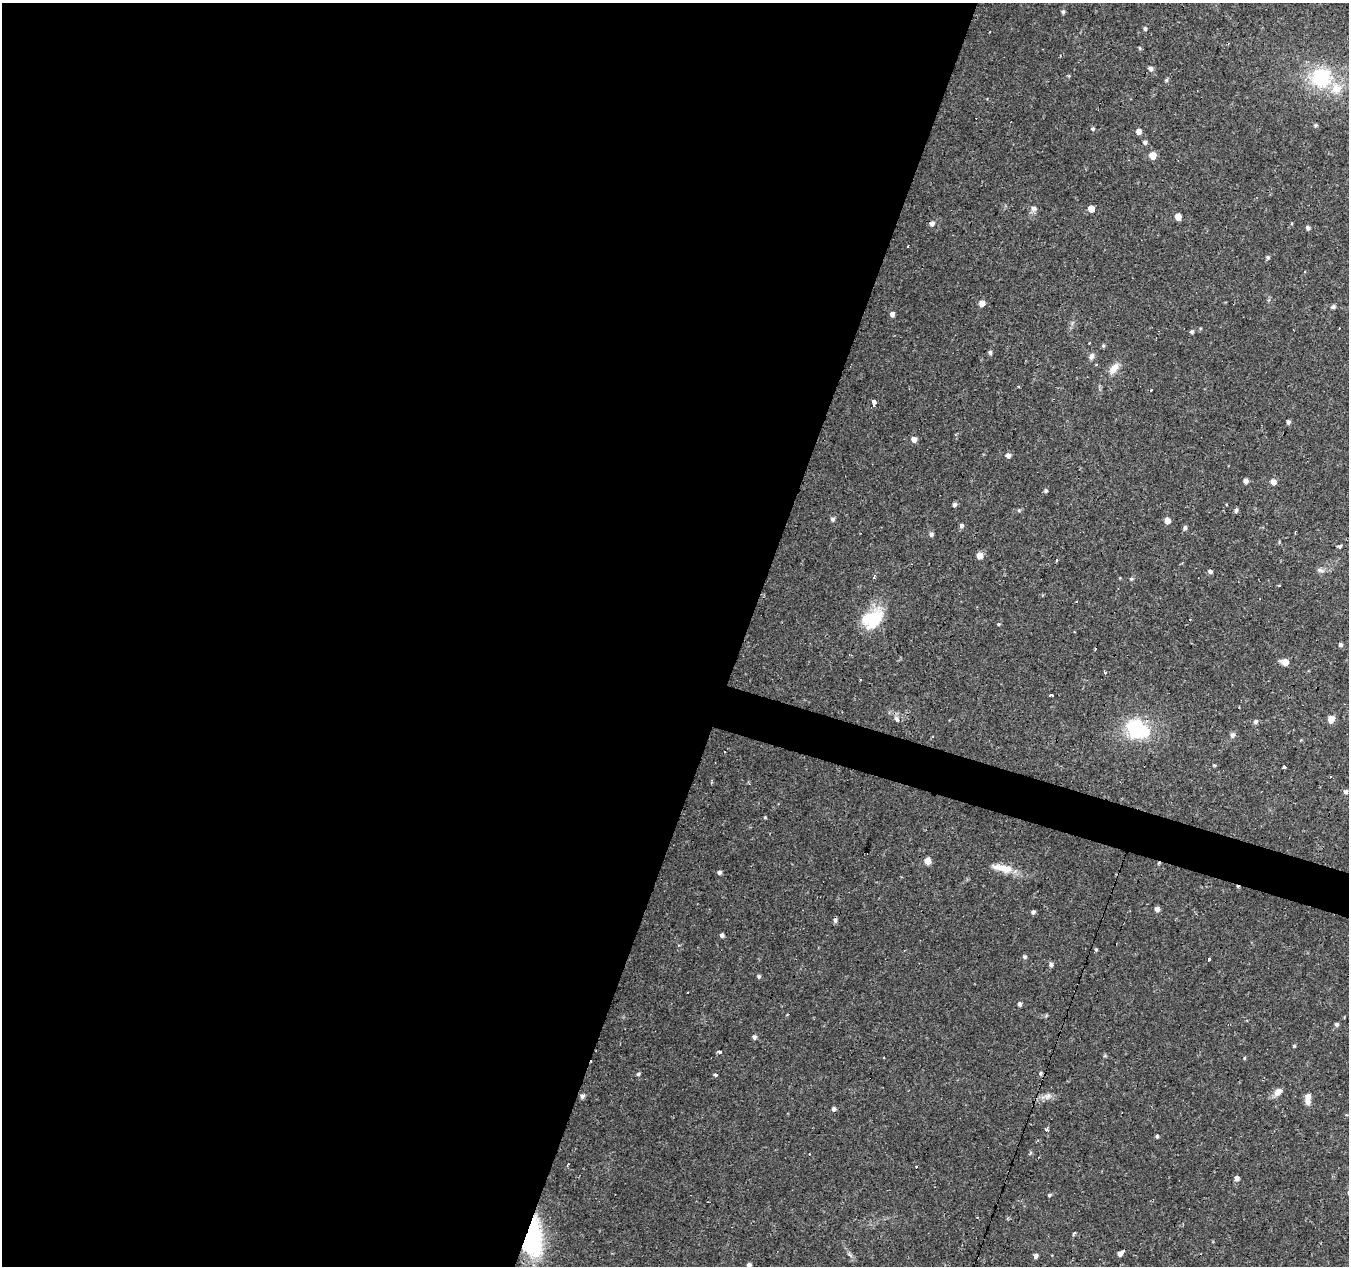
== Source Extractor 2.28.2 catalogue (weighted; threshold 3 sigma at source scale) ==
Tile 5 of 4 x 4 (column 1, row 2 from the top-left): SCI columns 4-1350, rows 2806-4069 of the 5390 x 5544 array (HDU 1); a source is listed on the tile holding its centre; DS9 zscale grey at full resolution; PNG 1351 x 1268 px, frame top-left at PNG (2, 3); no overlay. Shown black and unused: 57% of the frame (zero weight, under 2 of 3 exposures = <1% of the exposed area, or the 3 px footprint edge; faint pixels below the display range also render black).
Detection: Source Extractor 2.28.2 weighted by HDU 2 'WHT'; one run over the whole footprint, this tile lists its part. Background 0.0474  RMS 0.0037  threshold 0.0168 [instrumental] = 3 sigma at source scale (4.5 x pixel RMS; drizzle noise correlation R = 1.50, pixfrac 1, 0.0396/0.0396 arcsec/px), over >= 5 px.
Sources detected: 117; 2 inside a brighter object's white glare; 14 cosmic-ray / hot-pixel residue — not listed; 3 inside a brighter listed object's ellipse — not listed separately; the other 98 listed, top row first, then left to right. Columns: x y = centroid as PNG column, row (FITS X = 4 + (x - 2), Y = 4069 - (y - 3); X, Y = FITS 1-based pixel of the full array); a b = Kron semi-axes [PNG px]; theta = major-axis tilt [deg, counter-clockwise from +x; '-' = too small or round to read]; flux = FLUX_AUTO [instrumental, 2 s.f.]
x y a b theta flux
1063 12 5 4 - 0.66
1145 28 5 5 - 0.73
1140 48 6 4 -89 0.39
1151 69 6 5 - 1.2
1321 77 22 21 - 22
1166 80 5 4 - 0.56
1315 125 6 4 1 0.53
1093 129 5 5 - 0.57
1139 131 5 5 - 2.5
1145 142 5 5 - 0.94
1153 155 5 5 - 5.6
1034 208 8 7 - 1.3
1091 208 5 5 - 3.5
1178 217 5 5 - 3.9
932 223 5 5 - 1.6
1308 228 5 4 - 0.97
1268 257 5 5 - 0.72
982 303 5 5 - 2.7
1333 306 6 5 - 0.84
892 314 5 4 - 1.6
1192 332 5 5 - 0.7
1103 346 5 4 - 0.52
989 353 8 3 -73 0.78
1091 356 9 6 65 1.3
1114 368 18 8 52 3.1
1150 390 3 3 - 1
874 402 6 4 -80 2.3
1288 422 5 4 - 0.89
914 439 5 5 - 2.4
1008 455 5 5 - 1.3
1245 481 5 4 - 1.6
1273 482 5 5 - 2.4
1046 491 5 5 - 0.68
954 504 5 4 - 1.2
1019 510 5 5 - 0.54
1236 510 5 5 - 0.9
833 519 5 5 - 0.85
1167 521 5 5 - 3
961 525 6 5 - 0.9
1185 528 5 5 - 0.88
931 534 5 5 - 1.1
1339 547 3 3 - 4.5
980 555 5 5 - 4.3
1056 560 3 2 - 1.1
1320 570 12 5 -11 1.2
1210 571 5 4 - 0.98
1131 579 5 4 - 0.46
1279 586 3 2 - 0.46
874 617 36 18 21 14
998 624 4 4 - 0.38
1340 645 4 4 - 0.83
1285 662 8 6 -14 2.6
1051 695 4 3 - 1.5
1331 719 8 7 - 2.4
898 720 6 4 -48 1.4
1255 722 6 5 - 0.96
1135 728 33 25 -81 17
1232 735 8 6 44 1
1284 767 4 3 - 0.67
711 780 5 3 - 0.43
1345 791 6 6 - 0.94
765 817 4 3 - 0.37
928 861 5 5 - 5.1
1005 868 21 11 -10 5.1
719 872 5 4 - 0.92
1157 909 5 4 - 1.8
1033 912 5 4 - 0.9
722 935 4 4 - 1
1096 949 5 4 - 0.5
1024 957 5 5 - 0.71
1208 959 3 3 - 2.5
1051 964 6 5 - 0.91
759 976 5 4 - 0.6
1019 1004 5 4 - 0.96
1336 1024 5 4 - 0.78
754 1037 5 5 - 0.93
1294 1046 4 4 - 0.39
719 1052 4 3 - 0.87
884 1057 3 2 - 0.52
1244 1058 5 3 - 0.36
1040 1073 6 5 - 0.66
638 1074 5 5 - 0.52
715 1075 3 3 - 1.9
1278 1092 12 8 36 2.4
582 1096 5 5 - 1.1
1047 1096 11 7 16 1.8
1308 1096 6 6 - 2.1
833 1109 5 4 - 0.87
1047 1129 3 3 - 9
1157 1136 4 4 - 0.58
1030 1153 6 4 71 0.45
1237 1178 5 5 - 1.4
1049 1195 5 4 - 0.49
532 1233 42 18 -87 46
1074 1233 5 3 - 0.42
1120 1254 4 4 - 1.4
1036 1256 5 4 - 1.3
749 1265 4 4 - 1.2
Overlapping masked pixels (flux is a lower limit): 1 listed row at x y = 532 1233
Isophote crosses this tile's border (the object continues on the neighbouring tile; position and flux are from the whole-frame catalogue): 1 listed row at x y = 749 1265